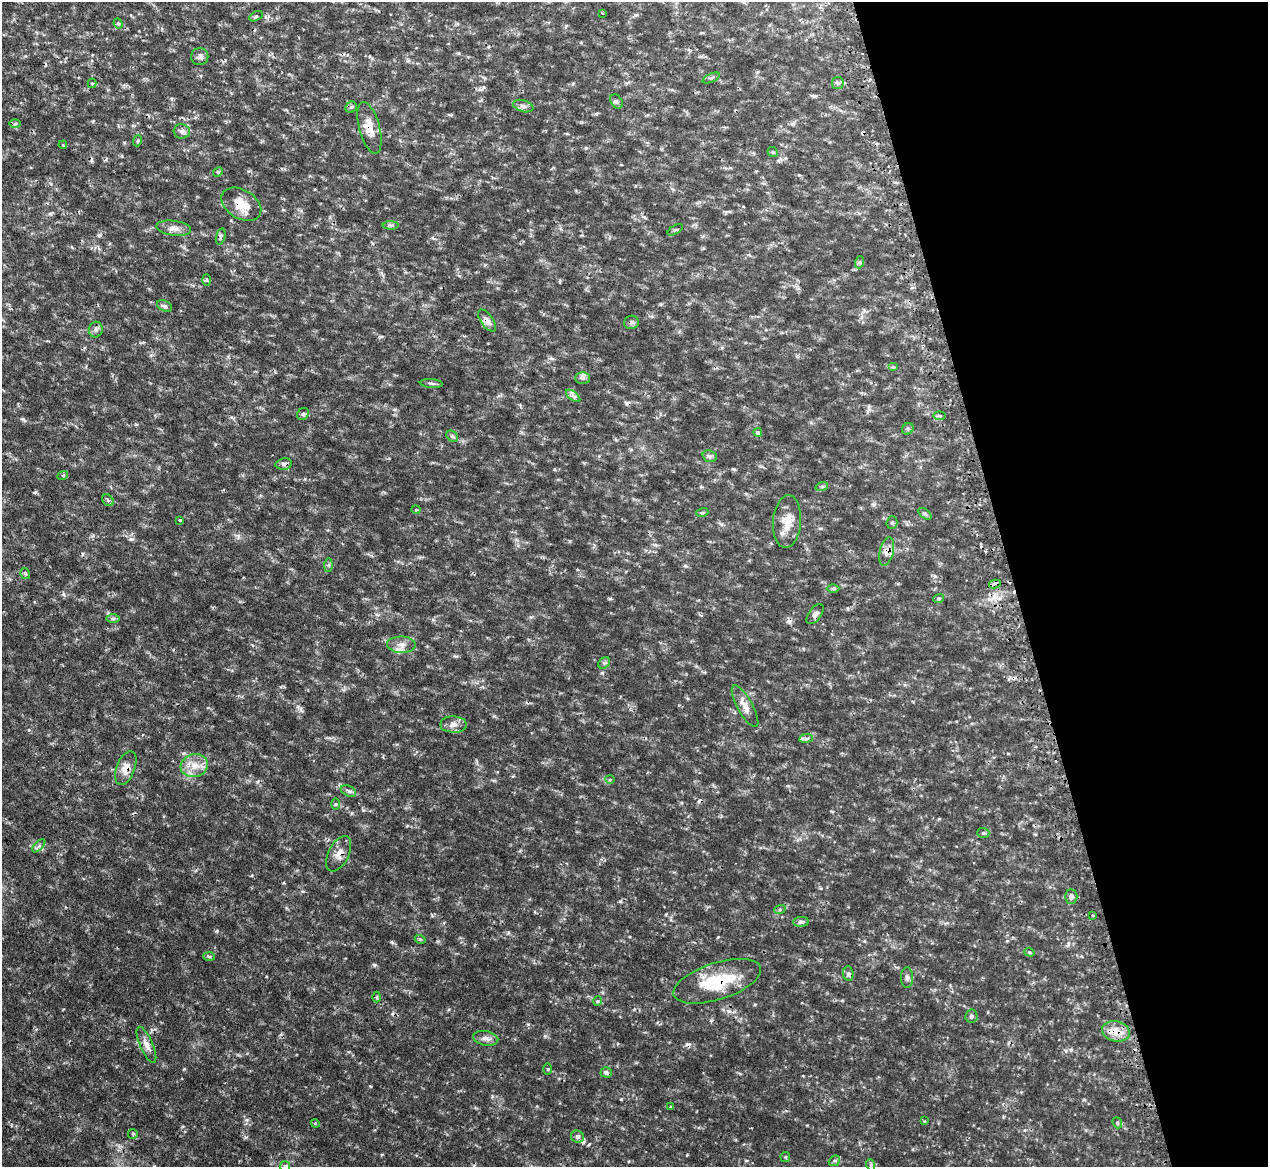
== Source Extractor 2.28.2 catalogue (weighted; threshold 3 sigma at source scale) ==
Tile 12 of 4 x 4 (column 4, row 3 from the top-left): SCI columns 3847-5112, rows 1338-2502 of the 5159 x 5128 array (HDU 1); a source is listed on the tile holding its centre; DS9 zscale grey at full resolution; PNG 1270 x 1169 px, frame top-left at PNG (2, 2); each listed source drawn as its Kron ellipse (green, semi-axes under 4 px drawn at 4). Shown black and unused: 20% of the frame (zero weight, under 2 of 3 exposures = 4% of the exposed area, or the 3 px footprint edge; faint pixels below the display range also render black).
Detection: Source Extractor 2.28.2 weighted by HDU 2 'WHT'; one run over the whole footprint, this tile lists its part. Background 0.0953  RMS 0.008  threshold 0.036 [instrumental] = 3 sigma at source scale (4.5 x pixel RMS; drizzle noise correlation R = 1.50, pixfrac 1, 0.05/0.05 arcsec/px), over >= 5 px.
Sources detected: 108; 9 cosmic-ray / hot-pixel residue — neither listed nor drawn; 2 inside a brighter listed object's ellipse — not listed separately; the other 97 listed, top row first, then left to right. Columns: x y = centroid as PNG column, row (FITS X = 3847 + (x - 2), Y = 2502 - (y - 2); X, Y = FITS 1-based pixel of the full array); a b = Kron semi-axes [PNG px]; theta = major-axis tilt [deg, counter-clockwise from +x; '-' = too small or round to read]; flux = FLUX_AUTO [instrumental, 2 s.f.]
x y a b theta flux
602 13 3 2 - 0.55
256 16 7 4 29 1.3
118 24 5 4 - 1.2
200 57 8 8 - 2.9
711 78 9 4 23 1.6
92 83 5 4 - 0.98
838 83 6 6 - 1.6
617 102 8 5 -52 2
523 106 10 6 -15 2.7
351 107 6 5 - 1.6
15 123 6 4 1 1.1
369 128 26 10 -75 11
182 131 8 7 - 2.9
137 141 5 3 - 1
63 145 4 3 - 0.67
773 152 5 4 - 1.1
218 172 5 4 - 1.1
241 204 21 14 -32 13
391 225 8 4 1 1.5
174 228 17 7 -8 5.1
675 230 8 3 30 1.2
221 236 8 4 77 1.5
860 262 6 4 72 1.2
207 280 6 4 -88 0.84
164 306 8 5 -27 1.8
487 321 13 6 -55 4.7
631 322 7 6 - 2.1
96 329 8 7 - 2.2
893 367 5 4 - 0.99
583 378 7 6 - 2
431 383 11 3 -4 1.7
573 396 8 4 -37 2.1
303 414 6 5 - 1.7
940 416 6 4 -7 1.2
908 429 6 5 - 1.5
758 432 4 4 - 2.2
452 436 6 5 - 1.4
710 456 7 5 -18 1.8
284 464 8 5 10 2.2
63 475 5 3 - 0.85
822 486 6 4 19 1.4
108 500 6 5 - 1.3
416 510 4 4 - 0.84
702 513 6 4 17 1.1
925 514 8 4 -36 1.4
180 520 4 3 - 1
787 522 26 14 86 13
892 523 6 5 - 1.4
887 551 14 7 77 5.2
328 565 7 4 90 1.4
25 573 5 4 - 1.5
995 584 6 3 9 11
833 588 6 4 0 1.1
939 598 5 3 - 0.96
815 614 11 6 53 2.6
113 618 6 4 0 1.5
401 645 14 8 -2 5.2
604 663 6 5 - 1.5
745 706 23 7 -61 7.6
453 725 13 8 -1 4.9
806 738 7 3 7 1.5
194 766 14 11 16 9.8
126 768 17 9 69 8.3
610 780 5 3 - 0.78
348 791 8 5 -28 1.9
336 804 6 4 89 1
983 833 6 5 - 1.3
39 846 8 3 45 1.4
339 854 19 10 64 7.2
1071 897 7 6 - 3.5
780 909 6 3 20 1.1
1093 916 3 3 - 1.5
801 922 8 5 2 2.5
420 939 5 3 - 0.86
1029 952 5 4 - 1.1
209 956 6 4 -4 1.1
848 974 7 5 -84 1.7
907 977 10 6 -89 2.4
717 981 45 18 18 36
377 997 5 3 - 0.85
598 1001 5 4 - 0.9
971 1016 6 6 - 1.8
1116 1031 14 10 -13 9.1
486 1038 13 7 -11 3.8
146 1045 19 6 -66 5.3
548 1069 5 3 - 0.77
606 1072 5 5 - 2
670 1106 3 2 - 0.67
924 1121 4 3 - 0.69
315 1123 4 3 - 0.68
1117 1123 6 4 -69 1.2
133 1134 5 4 - 1
577 1137 6 6 - 2.3
785 1157 5 5 - 0.87
834 1161 6 4 41 1.3
871 1165 6 3 -72 1
285 1166 5 5 - 1.1
Overlapping masked pixels (flux is a lower limit): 9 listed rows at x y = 369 128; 241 204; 487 321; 887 551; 995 584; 126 768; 339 854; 717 981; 1116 1031
Isophote crosses this tile's border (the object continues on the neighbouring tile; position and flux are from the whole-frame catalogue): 1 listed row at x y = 285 1166
Unlisted compact peaks at least as high as the median listed source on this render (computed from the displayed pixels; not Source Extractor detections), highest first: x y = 374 965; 131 539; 217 931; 63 594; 602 673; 23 419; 621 1099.